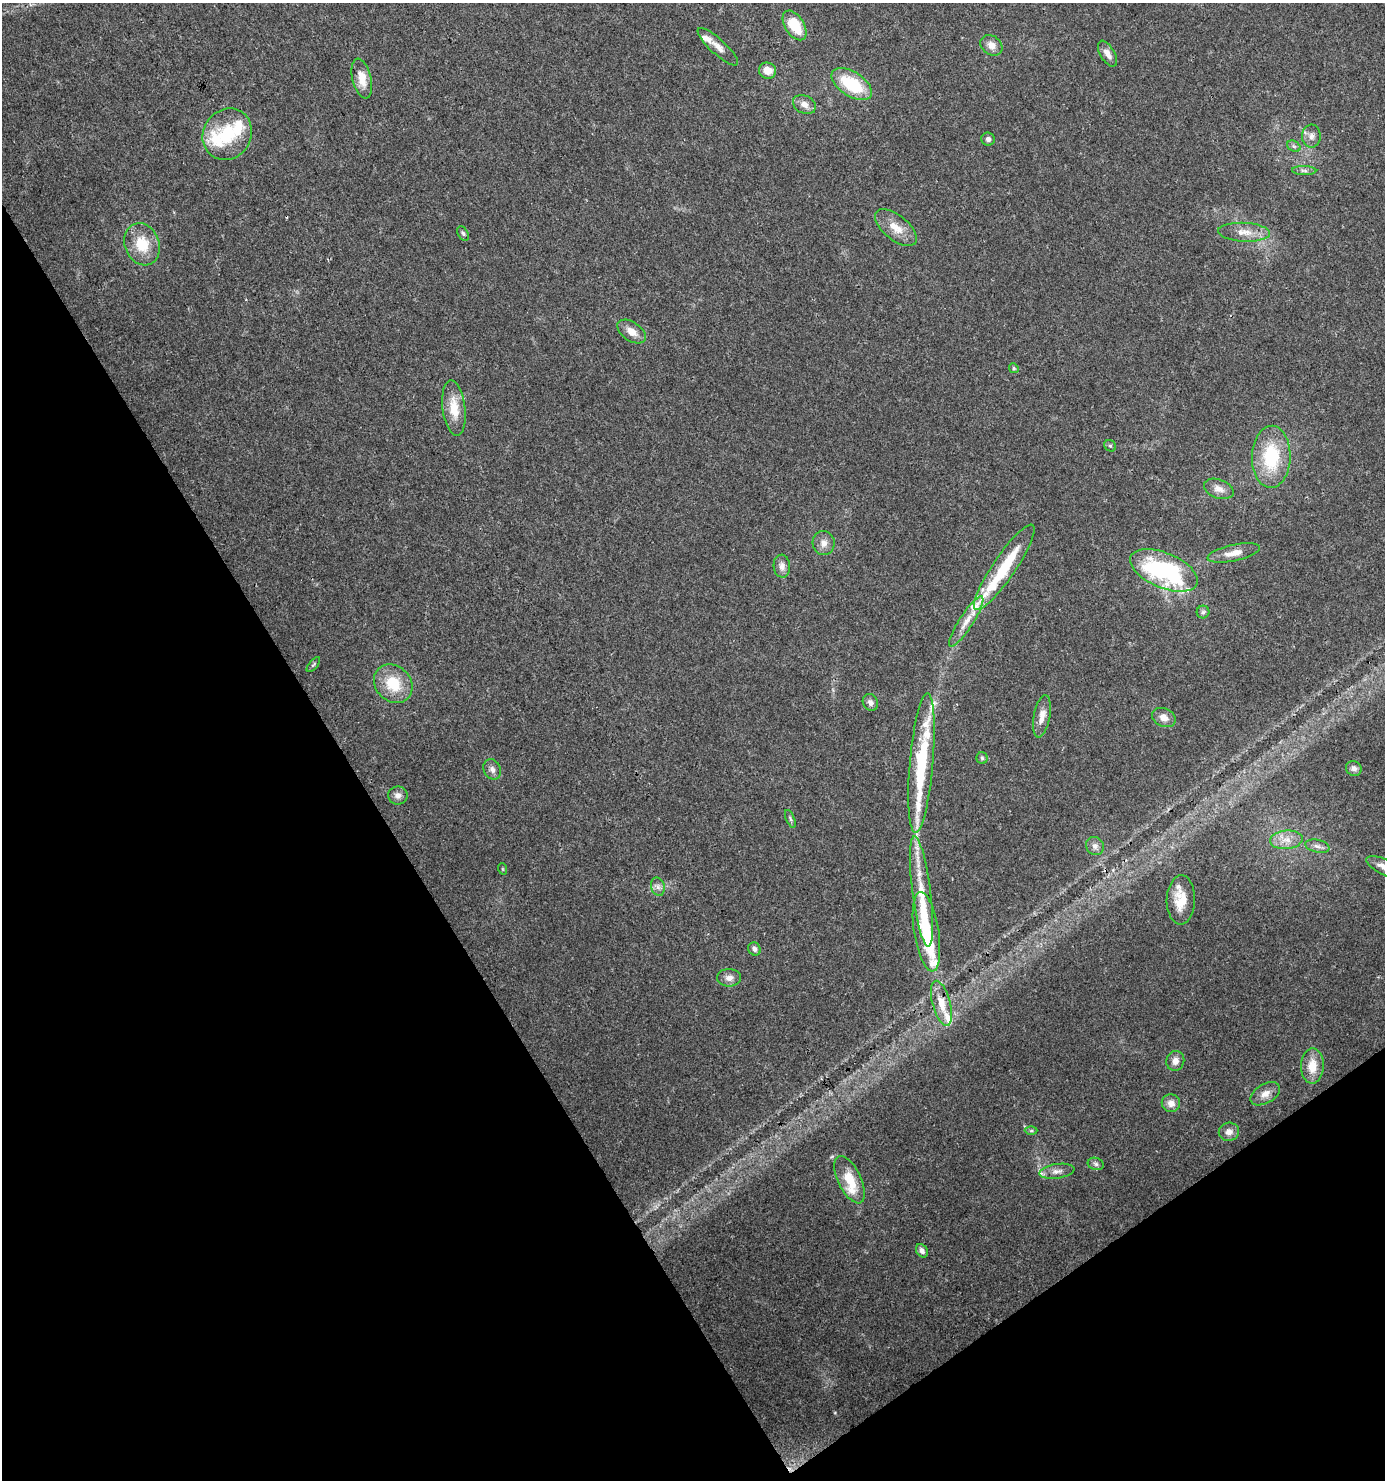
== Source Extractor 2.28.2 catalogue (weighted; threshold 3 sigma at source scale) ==
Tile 14 of 4 x 4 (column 2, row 4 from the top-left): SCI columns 1569-2951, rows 1-1478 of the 5840 x 5920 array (HDU 1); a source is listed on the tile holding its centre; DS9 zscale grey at full resolution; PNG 1387 x 1482 px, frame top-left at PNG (2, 3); each listed source drawn as its Kron ellipse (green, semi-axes under 4 px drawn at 4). Shown black and unused: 31% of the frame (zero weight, under 3 of 4 exposures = <1% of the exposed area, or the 3 px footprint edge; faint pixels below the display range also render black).
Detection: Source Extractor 2.28.2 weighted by HDU 2 'WHT'; one run over the whole footprint, this tile lists its part. Background 0.0182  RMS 0.0038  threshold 0.0171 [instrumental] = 3 sigma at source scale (4.5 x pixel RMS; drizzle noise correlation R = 1.50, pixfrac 1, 0.0396/0.0396 arcsec/px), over >= 5 px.
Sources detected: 83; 3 inside a brighter object's white glare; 2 cosmic-ray / hot-pixel residue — neither listed nor drawn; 15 inside a brighter listed object's ellipse — not listed separately; the other 63 listed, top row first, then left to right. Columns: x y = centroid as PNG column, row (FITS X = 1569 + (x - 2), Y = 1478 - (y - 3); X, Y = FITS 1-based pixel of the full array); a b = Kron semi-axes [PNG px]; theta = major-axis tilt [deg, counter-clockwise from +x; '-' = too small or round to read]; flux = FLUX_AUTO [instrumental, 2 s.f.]
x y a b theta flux
795 25 16 9 -58 12
991 45 12 9 -37 3
718 47 26 7 -42 3.4
1107 54 14 7 -59 2.8
768 71 9 8 - 4.5
362 78 20 9 -77 5.7
852 84 23 12 -33 18
804 104 12 9 -27 2.7
227 134 26 24 58 19
1311 136 11 9 -88 2.2
988 139 6 6 - 1.4
1294 146 7 5 -30 0.83
1304 171 12 4 -1 1.1
896 228 25 12 -39 6.2
1244 232 26 9 -3 5.2
463 233 8 5 -63 0.72
142 244 21 17 -70 11
632 332 16 9 -35 3.8
1014 368 5 4 - 0.52
454 408 28 11 -83 8.4
1110 446 6 5 - 0.69
1271 457 31 19 88 24
1219 489 15 9 -19 2.9
824 543 12 11 - 2.8
1234 553 27 8 12 4.4
782 566 11 8 -86 2.1
1004 567 51 11 56 21
1164 570 36 17 -23 59
1203 612 6 6 - 0.87
966 621 29 7 57 5.1
313 665 9 4 49 0.59
393 684 21 17 -46 13
870 702 9 7 -54 1.5
1042 716 21 8 79 3.9
1164 717 12 9 -24 2.9
982 758 5 5 - 0.68
921 763 70 11 85 31
1354 768 8 7 - 1.6
492 769 10 8 -66 1.8
398 795 10 9 - 2.1
790 819 9 3 -68 0.74
1286 840 16 9 5 4.4
1095 846 9 8 - 1.9
1317 846 12 6 -12 1.8
1384 867 19 7 -25 3.1
503 869 6 3 -71 0.38
658 887 9 6 -75 1.6
921 892 56 9 -83 15
1181 900 24 14 88 8.3
926 932 40 12 -81 20
754 949 7 6 - 1.5
729 978 12 9 1 2.2
941 1003 23 9 -75 6.8
1175 1061 10 9 - 2.4
1312 1066 17 11 88 6.9
1265 1094 16 9 31 3.2
1171 1103 9 9 - 2.9
1031 1131 6 4 0 0.54
1229 1132 10 9 - 2.2
1096 1164 8 6 -17 1.1
1057 1171 18 7 9 2.6
850 1180 25 11 -64 9.8
922 1251 7 5 -56 1.6
Isophote crosses this tile's border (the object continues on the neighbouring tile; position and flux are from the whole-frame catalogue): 1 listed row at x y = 1384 867